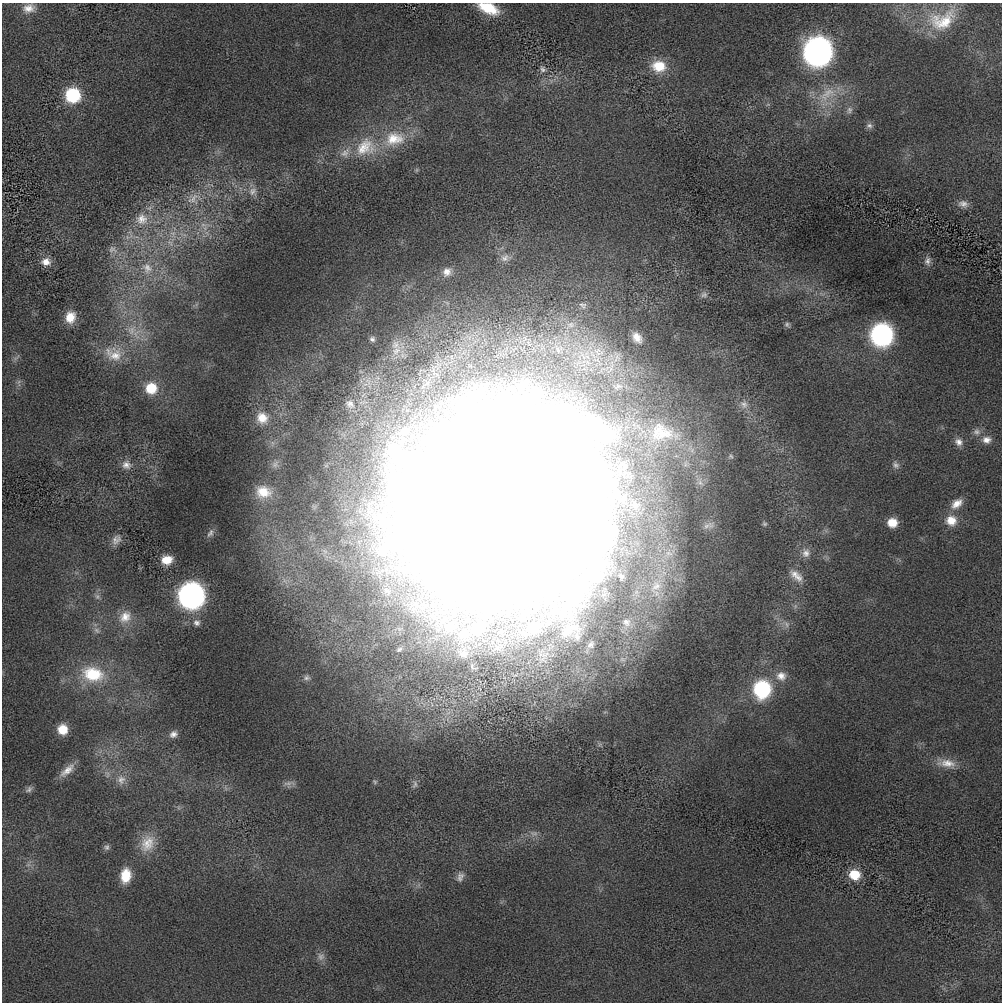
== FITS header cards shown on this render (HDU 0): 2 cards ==
NAXIS1  =                 1000 / length of data axis 1
NAXIS2  =                 1000 / length of data axis 2

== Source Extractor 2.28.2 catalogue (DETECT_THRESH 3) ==
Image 1000 x 1000 px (HDU 0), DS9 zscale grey, 1 PNG px = 1 image px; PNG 1004 x 1004 px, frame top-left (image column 1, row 1000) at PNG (2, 3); no overlay
Background 2.92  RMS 91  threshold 274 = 3 sigma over >= 5 px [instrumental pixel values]
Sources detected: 105; all 105 listed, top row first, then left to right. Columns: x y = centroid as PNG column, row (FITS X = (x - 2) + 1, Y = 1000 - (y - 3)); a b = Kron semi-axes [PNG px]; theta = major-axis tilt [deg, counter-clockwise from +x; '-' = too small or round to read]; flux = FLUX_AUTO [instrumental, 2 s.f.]
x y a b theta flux
29 8 15 11 11 6.1e+04
488 8 20 10 -21 2.0e+05
942 20 39 25 22 3.0e+05
818 51 13 13 - 6.3e+06
659 66 18 15 -8 1.7e+05
543 69 9 7 -61 2.0e+04
827 94 32 16 32 1.9e+05
73 95 10 9 - 5.8e+05
849 110 10 8 77 2.7e+04
869 126 9 7 -15 2.1e+04
394 139 31 21 10 2.6e+05
365 147 32 26 25 2.9e+05
345 153 17 11 46 6.8e+04
253 191 13 11 51 5.3e+04
193 199 21 15 37 1.1e+05
963 204 13 9 -11 4.0e+04
142 219 18 18 - 1.2e+05
203 225 9 4 -8 2.3e+04
173 234 8 6 -16 2.8e+04
170 243 9 3 -45 1.4e+04
112 249 12 10 -5 3.0e+04
505 258 13 9 30 3.7e+04
927 261 12 7 87 3.0e+04
46 262 12 10 -1 5.6e+04
147 268 15 12 -63 7.0e+04
447 272 10 10 - 4.3e+04
704 295 10 9 - 2.8e+04
583 305 10 7 -18 1.7e+04
70 317 12 10 77 9.1e+04
787 324 7 7 - 1.4e+04
131 330 13 11 83 6.6e+04
882 335 12 12 - 2.3e+06
637 337 14 9 -55 6.5e+04
372 339 6 5 - 1.5e+04
395 345 13 11 64 5.6e+04
396 351 14 10 39 7.1e+04
114 354 27 19 -24 1.5e+05
16 358 13 2 41 1.2e+04
18 382 7 4 70 1.4e+04
426 383 30 15 49 2.0e+05
151 388 12 11 - 1.9e+05
467 402 15 14 - 1.1e+05
350 404 13 10 -47 3.8e+04
744 404 11 10 - 3.7e+04
262 418 14 13 - 1.0e+05
659 430 27 16 46 1.5e+05
404 431 32 17 29 3.1e+05
977 432 10 9 - 3.1e+04
664 434 35 16 17 1.9e+05
987 440 12 10 -1 4.9e+04
959 442 11 9 -43 3.9e+04
395 450 49 37 -58 7.4e+05
731 456 6 5 - 1.1e+04
126 465 12 12 - 4.8e+04
896 465 11 8 -57 2.6e+04
263 492 21 17 -9 1.5e+05
504 502 122 112 40 7.5e+07
957 504 16 10 37 6.9e+04
580 516 15 14 - 5.5e+06
951 520 13 13 - 9.1e+04
892 522 9 9 - 1.1e+05
764 524 6 6 - 1.1e+04
210 533 13 8 56 2.6e+04
116 540 14 11 48 4.4e+04
383 551 21 17 5 1.8e+05
806 553 12 11 - 4.3e+04
167 560 10 8 11 9.3e+04
796 576 20 9 -41 6.3e+04
656 586 15 10 33 6.3e+04
387 591 17 12 -43 1.0e+05
191 595 13 13 - 4.2e+06
97 596 9 6 -75 2.2e+04
125 617 18 15 45 1.0e+05
626 622 14 11 -36 6.2e+04
197 623 10 8 -23 2.8e+04
787 624 9 6 -75 2.4e+04
478 628 22 16 29 1.3e+05
534 628 24 20 7 2.0e+05
97 630 10 6 -45 2.4e+04
570 630 38 21 22 2.7e+05
464 635 24 21 31 2.6e+05
577 636 14 8 -86 3.8e+04
591 645 12 8 51 2.9e+04
399 649 12 7 35 2.9e+04
463 653 18 15 -29 1.1e+05
93 674 28 19 -11 2.9e+05
781 676 14 13 - 6.8e+04
306 678 9 7 2 2.0e+04
762 689 11 11 - 8.4e+05
62 729 9 9 - 1.2e+05
173 734 10 7 31 3.0e+04
947 763 27 11 -6 1.0e+05
67 770 21 8 42 6.8e+04
121 780 13 11 74 5.1e+04
375 782 7 6 - 1.1e+04
287 783 14 6 9 2.8e+04
415 784 12 7 81 2.4e+04
29 789 11 7 38 2.2e+04
534 833 13 5 0 2.5e+04
147 843 25 18 61 1.4e+05
107 847 8 8 - 1.9e+04
126 875 14 10 83 1.5e+05
854 875 10 9 - 1.7e+05
460 877 13 8 74 3.1e+04
321 956 11 10 - 3.4e+04
At the frame edge (FLAGS 8, measured only in part): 1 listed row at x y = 488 8